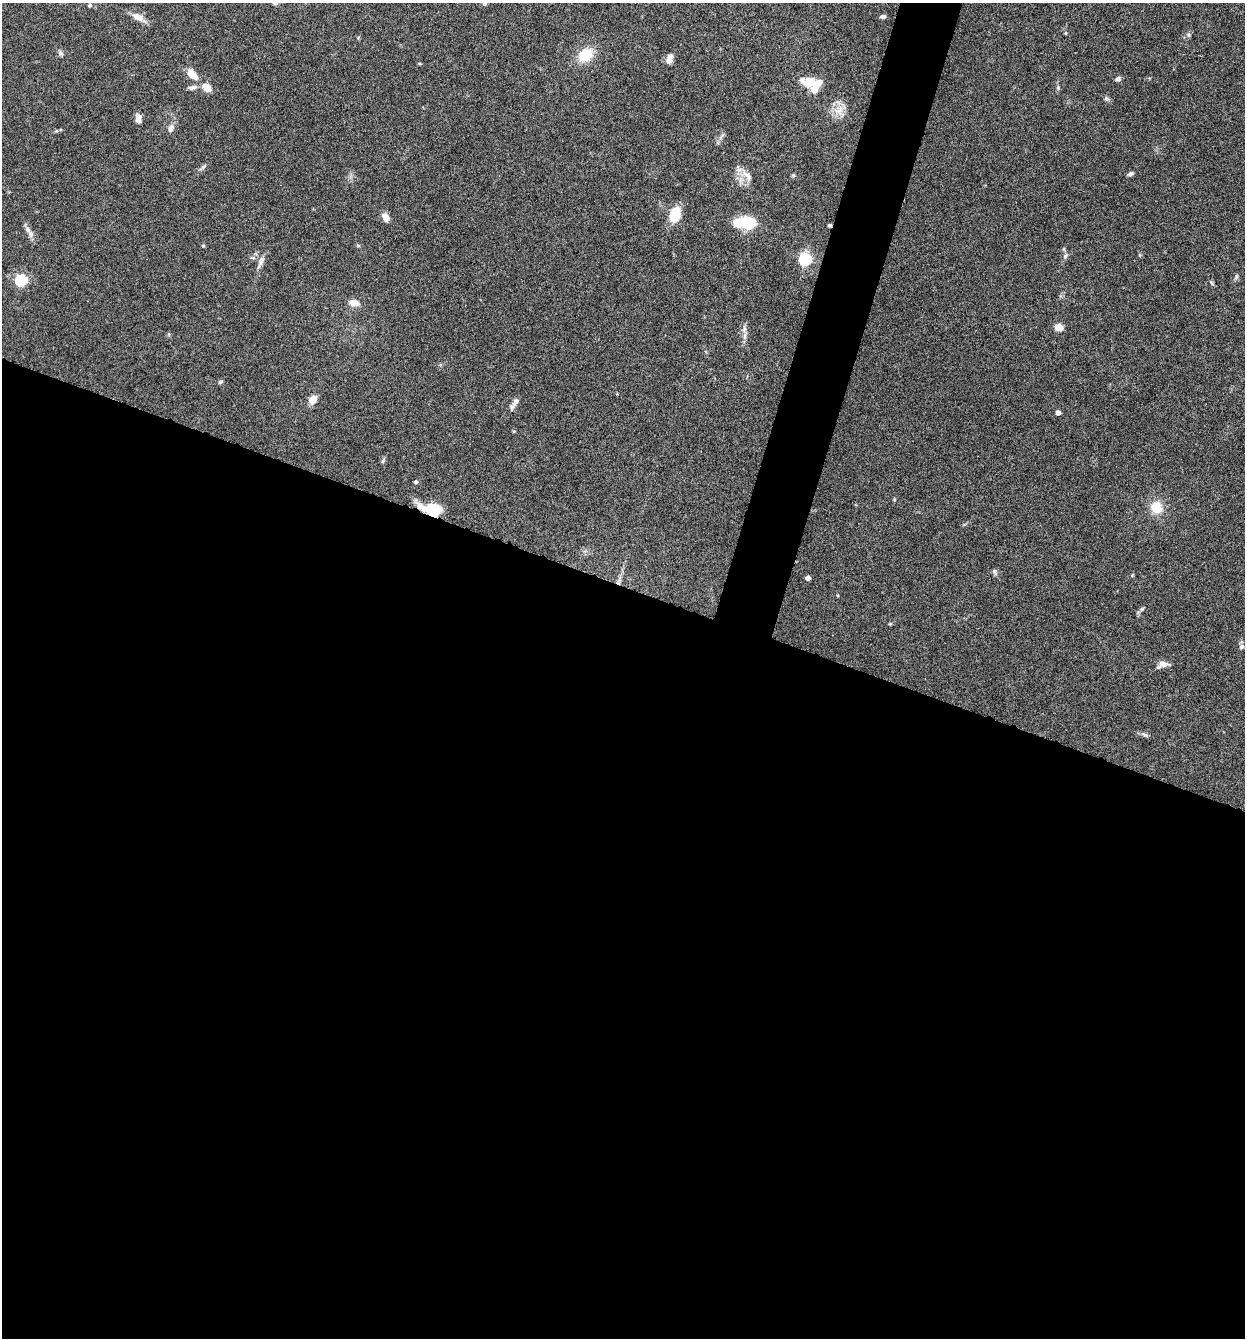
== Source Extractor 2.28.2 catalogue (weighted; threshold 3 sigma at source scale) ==
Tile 14 of 4 x 4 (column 2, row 4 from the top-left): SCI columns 1373-2615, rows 4-1339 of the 5359 x 5349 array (HDU 1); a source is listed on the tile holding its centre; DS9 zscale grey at full resolution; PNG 1247 x 1340 px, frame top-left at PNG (2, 3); no overlay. Shown black and unused: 59% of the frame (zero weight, under 4 of 8 exposures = <1% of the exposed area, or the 3 px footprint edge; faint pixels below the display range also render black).
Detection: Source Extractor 2.28.2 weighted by HDU 2 'WHT'; one run over the whole footprint, this tile lists its part. Background 0.125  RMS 0.005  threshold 0.0203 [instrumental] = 3 sigma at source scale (4.09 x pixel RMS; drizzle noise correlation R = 1.36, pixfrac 0.8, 0.05/0.05 arcsec/px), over >= 5 px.
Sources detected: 56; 1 cosmic-ray / hot-pixel residue — not listed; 3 inside a brighter listed object's ellipse — not listed separately; the other 52 listed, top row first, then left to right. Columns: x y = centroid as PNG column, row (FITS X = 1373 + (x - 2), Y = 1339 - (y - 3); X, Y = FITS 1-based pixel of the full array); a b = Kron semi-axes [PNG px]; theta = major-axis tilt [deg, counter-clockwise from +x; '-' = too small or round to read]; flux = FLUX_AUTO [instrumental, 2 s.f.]
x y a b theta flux
484 3 6 5 - 0.96
90 5 5 4 - 0.67
883 16 7 5 4 1.1
138 17 15 9 -22 4.2
1066 33 5 3 - 0.43
60 53 8 6 -16 1.1
585 55 15 11 35 13
669 59 13 7 78 2.8
419 63 5 3 - 0.45
192 75 16 8 -42 5.5
1118 79 6 6 - 1.4
809 82 21 12 -6 8.3
192 87 14 5 13 1.7
207 87 10 7 -40 4.8
1058 88 5 5 - 0.61
1107 99 8 6 -32 0.99
839 111 16 11 34 5.5
138 117 9 8 - 2
170 128 10 7 64 2.1
1130 174 7 4 27 1.1
747 175 20 7 -49 3.6
793 175 6 4 69 0.64
675 215 12 9 70 16
385 217 12 8 -65 2.6
744 222 21 11 -2 21
28 229 10 7 -47 2.1
203 246 4 4 - 0.55
1065 256 9 4 55 1
805 259 6 5 - 68
261 262 18 6 68 2.6
1236 277 8 4 72 0.86
21 280 6 5 - 54
1211 283 8 3 -46 0.61
354 303 11 7 -11 4.1
1059 327 5 5 - 14
744 329 11 5 78 1.8
220 382 7 4 28 0.69
313 399 11 8 51 3.6
514 403 18 5 59 2.3
1058 413 4 4 - 2.6
383 460 7 4 63 0.89
416 482 5 4 - 0.86
1156 507 15 14 - 8.6
431 509 26 12 -14 13
995 572 8 6 -68 1
808 578 4 4 - 2.4
838 596 4 3 - 0.4
1142 609 7 4 71 0.72
890 624 5 4 - 0.48
1241 647 7 6 - 1.1
1163 664 12 7 2 2.9
1145 735 9 5 -25 1.2
Overlapping masked pixels (flux is a lower limit): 1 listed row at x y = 431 509
Isophote crosses this tile's border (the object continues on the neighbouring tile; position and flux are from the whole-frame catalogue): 1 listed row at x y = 484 3